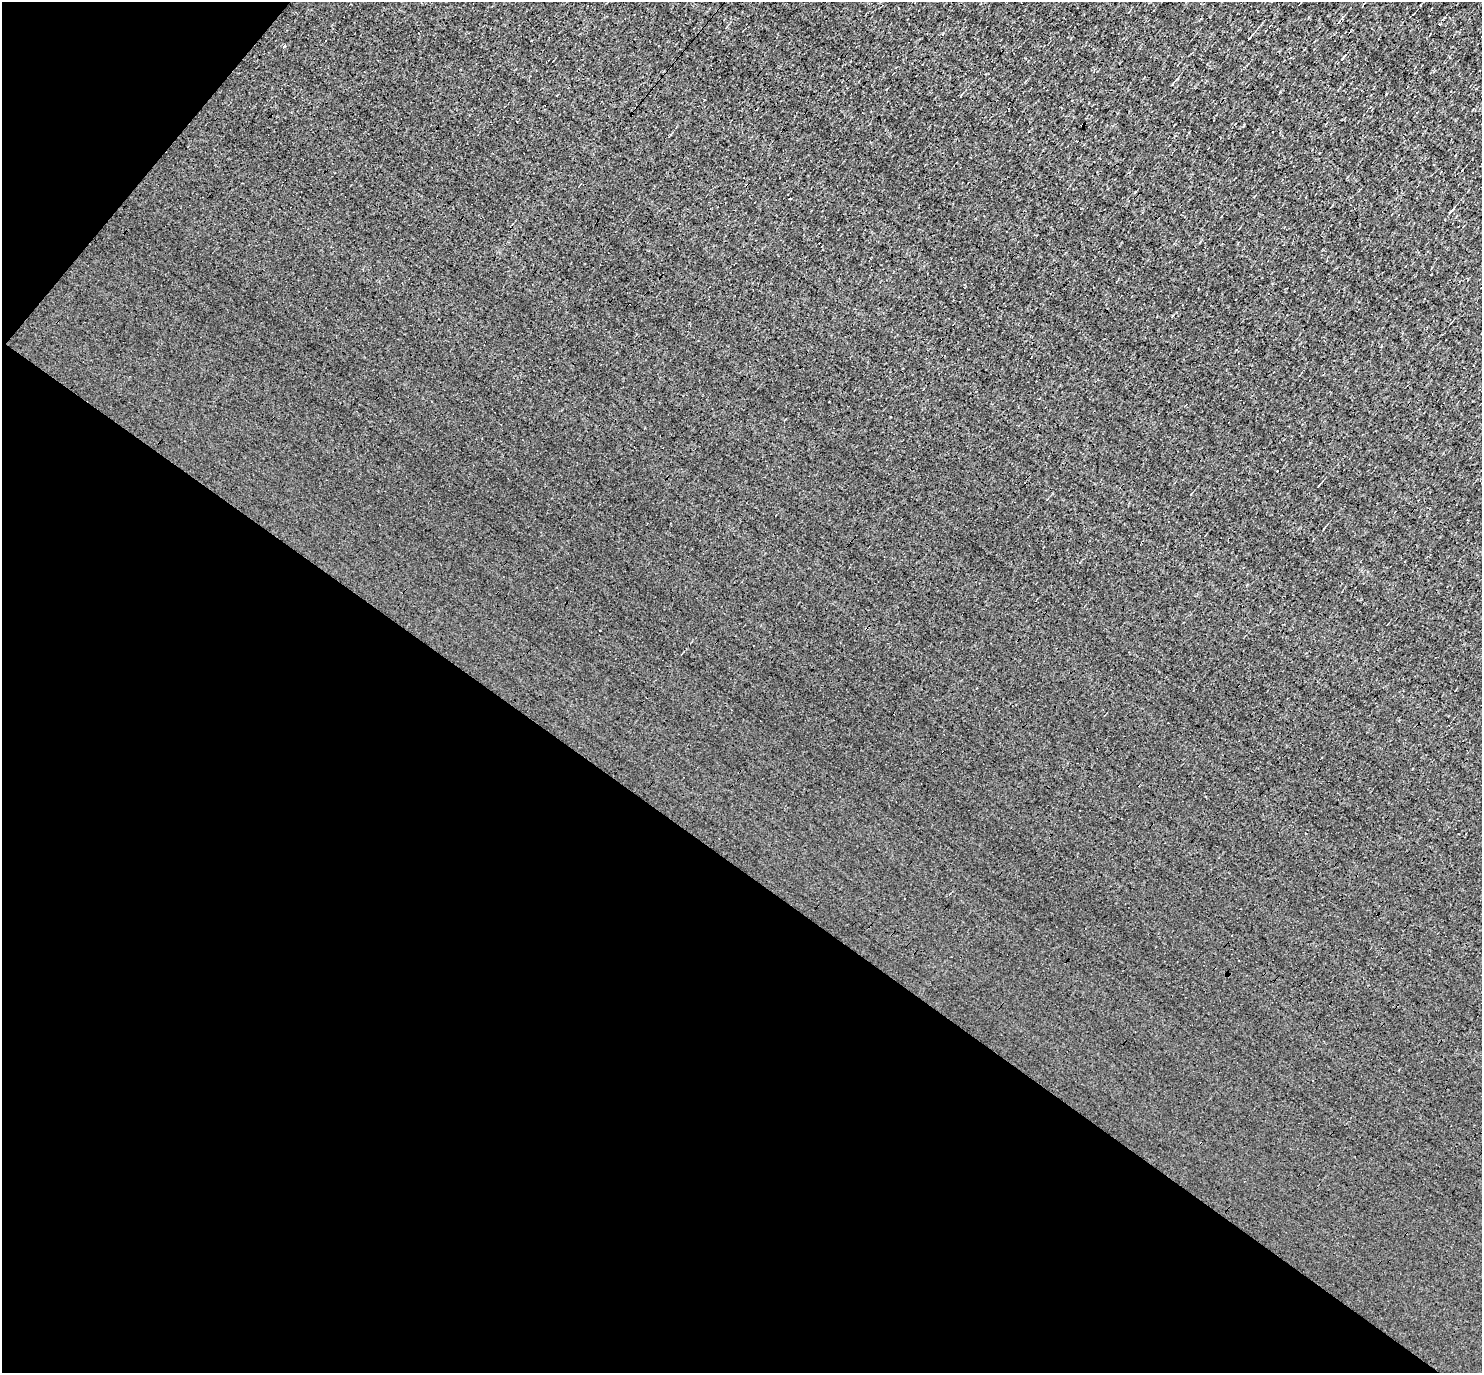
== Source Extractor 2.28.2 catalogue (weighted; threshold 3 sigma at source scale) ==
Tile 9 of 4 x 4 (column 1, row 3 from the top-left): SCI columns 1-1480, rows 1520-2890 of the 5920 x 5922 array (HDU 1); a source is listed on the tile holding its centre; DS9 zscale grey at full resolution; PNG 1484 x 1375 px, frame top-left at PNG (2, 2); no overlay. Shown black and unused: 39% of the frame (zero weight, under 3 of 4 exposures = <1% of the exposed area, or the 3 px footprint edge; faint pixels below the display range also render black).
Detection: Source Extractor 2.28.2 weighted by HDU 2 'WHT'; one run over the whole footprint, this tile lists its part. Background 0.00285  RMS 0.048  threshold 0.216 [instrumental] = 3 sigma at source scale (4.5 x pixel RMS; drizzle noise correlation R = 1.50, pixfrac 1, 0.05/0.05 arcsec/px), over >= 5 px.
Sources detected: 10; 1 cosmic-ray / hot-pixel residue — not listed; the other 9 listed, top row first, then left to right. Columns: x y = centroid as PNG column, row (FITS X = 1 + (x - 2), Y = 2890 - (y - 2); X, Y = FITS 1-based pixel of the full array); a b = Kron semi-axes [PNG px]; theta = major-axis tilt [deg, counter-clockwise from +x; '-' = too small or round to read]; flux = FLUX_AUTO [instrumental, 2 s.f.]
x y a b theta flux
1339 22 5 3 - 4.1
1249 38 4 2 - 4.3
284 46 3 3 - 14
1342 59 6 2 45 4.8
1082 125 3 2 - 3.4
1451 211 9 3 43 7
1458 226 3 2 - 6.1
1238 363 3 2 - 3.2
600 630 3 2 - 5.6
Overlapping masked pixels (flux is a lower limit): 1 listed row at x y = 1082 125